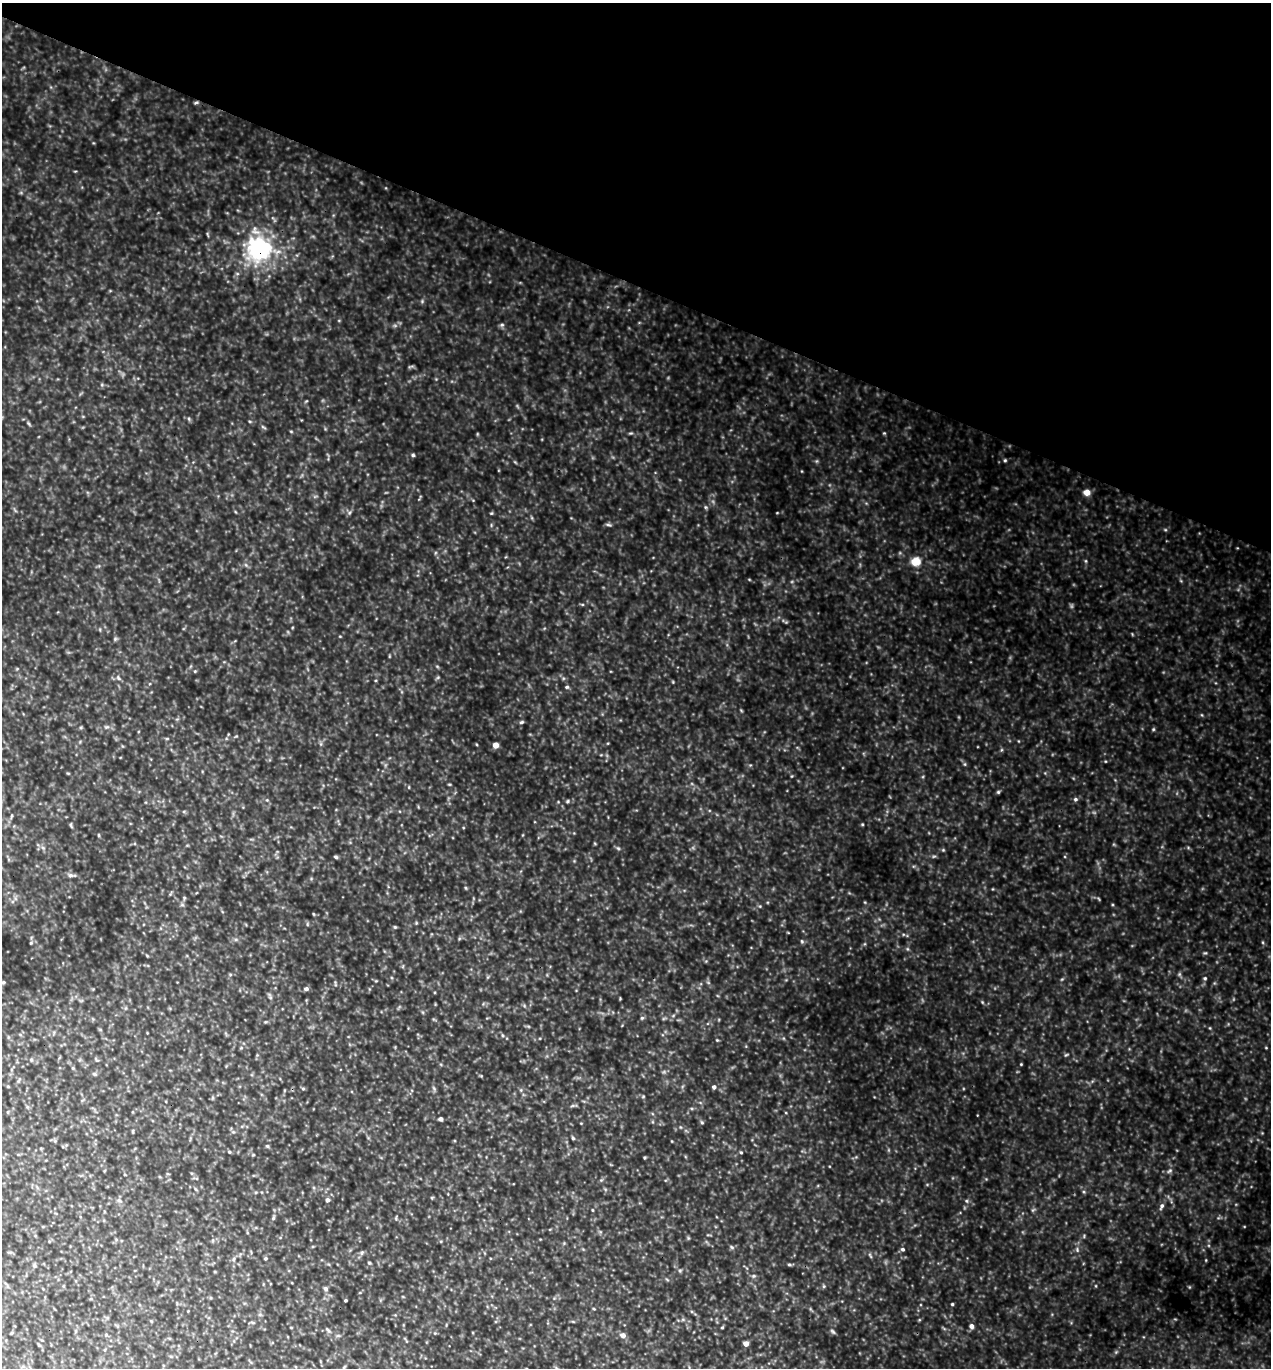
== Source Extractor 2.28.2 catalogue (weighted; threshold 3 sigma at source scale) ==
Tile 2 of 4 x 4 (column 2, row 1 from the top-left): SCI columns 1565-2833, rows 4124-5489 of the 5509 x 5495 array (HDU 1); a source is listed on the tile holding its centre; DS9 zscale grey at full resolution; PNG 1273 x 1370 px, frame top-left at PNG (2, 3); no overlay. Shown black and unused: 21% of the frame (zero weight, under 3 of 5 exposures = <1% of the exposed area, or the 3 px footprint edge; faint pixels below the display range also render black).
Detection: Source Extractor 2.28.2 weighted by HDU 2 'WHT'; one run over the whole footprint, this tile lists its part. Background 0.787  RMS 0.12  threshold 0.53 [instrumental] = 3 sigma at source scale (4.5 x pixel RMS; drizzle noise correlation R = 1.50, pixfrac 1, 0.05/0.05 arcsec/px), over >= 5 px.
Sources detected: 282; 33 too faint to see at this stretch — not listed; the other 249 listed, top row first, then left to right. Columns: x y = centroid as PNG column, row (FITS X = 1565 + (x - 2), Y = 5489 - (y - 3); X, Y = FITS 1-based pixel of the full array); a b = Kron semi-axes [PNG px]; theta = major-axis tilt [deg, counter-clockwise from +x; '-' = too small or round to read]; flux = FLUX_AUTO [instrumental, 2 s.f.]
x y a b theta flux
196 102 6 4 22 21
259 248 36 34 -71 1700
422 301 6 5 - 20
502 325 8 4 25 26
411 366 10 3 1 18
102 385 6 5 - 22
306 401 5 3 - 12
189 419 6 5 - 20
29 423 8 4 -49 22
263 427 8 4 -28 20
291 431 4 4 - 12
631 433 6 4 18 17
884 433 4 4 - 14
413 455 5 4 - 21
1005 460 5 4 - 19
1087 492 5 5 - 180
315 496 6 4 -17 20
705 507 5 5 - 21
236 512 5 3 - 11
349 512 8 5 36 29
491 513 5 4 - 14
777 513 4 3 - 9.1
608 524 8 5 -16 26
491 525 6 4 -90 17
1165 530 6 4 -1 17
1086 561 5 4 - 16
916 562 6 5 - 510
246 565 7 4 -45 24
749 579 5 3 - 10
582 604 6 3 -18 15
340 636 4 3 - 9.7
115 638 6 5 - 22
389 656 5 3 - 12
437 666 5 5 - 16
17 669 5 3 - 13
195 671 4 4 - 14
438 677 7 4 31 17
118 678 9 5 -46 34
673 682 5 3 - 12
567 687 6 4 -6 24
741 710 5 3 - 12
1202 715 5 3 - 14
521 722 6 4 18 23
81 727 5 4 - 14
106 727 8 6 1 34
1153 729 5 4 - 17
236 736 5 4 - 13
1018 741 4 3 - 9.5
80 742 6 4 57 14
608 743 5 3 - 10
320 744 8 4 -81 25
476 744 4 3 - 11
496 745 5 4 - 120
122 746 5 3 - 10
1105 761 4 3 - 10
965 764 5 5 - 19
750 765 4 4 - 14
68 773 4 4 - 12
1045 773 5 4 - 14
792 776 5 3 - 12
1115 780 4 4 - 11
449 784 5 3 - 12
409 787 5 3 - 11
998 792 5 5 - 20
1075 799 6 6 - 31
267 800 5 4 - 17
568 801 6 5 - 26
184 811 6 4 0 17
11 816 8 3 79 16
862 824 4 4 - 14
71 825 7 3 -72 18
99 835 4 4 - 14
523 835 5 3 - 11
595 843 5 3 - 13
187 845 5 3 - 11
43 847 8 6 -35 39
618 848 6 5 - 23
943 850 5 5 - 16
336 857 4 3 - 22
71 875 13 5 -7 44
311 879 5 5 - 17
465 888 4 3 - 14
992 889 4 3 - 9.4
170 894 5 5 - 17
15 898 7 6 - 34
184 898 5 5 - 17
1099 899 7 4 -46 16
760 906 5 5 - 17
314 914 4 3 - 12
416 923 5 4 - 14
307 924 6 5 - 19
395 927 5 4 - 17
788 933 4 3 - 8.7
903 934 6 4 -18 18
459 938 5 5 - 17
236 939 6 4 18 22
802 941 6 5 - 20
1263 942 7 4 -71 19
31 943 6 5 - 19
908 949 6 4 -70 18
147 955 5 3 - 13
706 961 5 4 - 15
230 975 6 4 0 16
1179 975 8 5 -62 27
488 977 6 4 60 16
1205 978 6 5 - 22
1062 979 6 4 44 17
376 981 5 4 - 12
3 982 5 4 - 23
335 983 9 4 -79 21
93 989 4 4 - 10
306 989 6 5 - 37
270 996 10 5 -62 28
620 998 3 2 - 11
81 1000 8 4 -8 17
982 1002 6 4 -46 16
524 1006 7 5 -69 21
125 1008 6 4 89 17
422 1012 6 4 -70 15
642 1018 5 5 - 22
664 1018 8 4 19 20
93 1019 6 4 -71 13
434 1019 6 4 -43 15
266 1022 6 4 2 16
528 1026 6 4 -18 16
1210 1028 4 4 - 13
100 1030 5 3 - 11
54 1033 8 3 71 18
20 1034 6 4 -20 15
502 1035 6 5 - 22
8 1037 6 4 -72 17
540 1038 5 3 - 10
717 1040 5 4 - 13
1266 1048 4 4 - 11
1066 1055 7 4 19 19
31 1059 6 4 70 20
96 1060 7 5 -49 21
1021 1064 3 3 - 11
73 1068 5 4 - 15
94 1074 7 5 -7 25
481 1076 5 4 - 12
19 1080 9 4 63 23
8 1086 4 3 - 11
714 1087 5 5 - 39
303 1088 5 4 - 19
434 1089 9 5 -74 29
284 1090 5 3 - 10
643 1096 5 4 - 16
212 1098 6 4 71 16
574 1106 12 3 5 26
27 1107 6 5 - 20
691 1108 6 4 -1 17
440 1119 4 4 - 49
652 1122 6 4 -89 15
702 1122 6 4 -42 20
581 1123 4 3 - 9.5
680 1127 5 5 - 15
133 1131 5 3 - 14
233 1132 6 5 - 23
573 1138 6 4 -63 21
55 1141 6 5 - 19
672 1141 4 2 - 8.1
267 1146 5 4 - 19
41 1148 5 3 - 11
229 1152 5 4 - 17
741 1152 4 3 - 15
253 1155 4 4 - 13
644 1158 3 3 - 14
611 1165 6 3 -19 11
1170 1171 9 6 43 39
125 1175 4 2 - 10
195 1178 11 4 -15 20
986 1179 4 4 - 12
601 1180 6 4 43 20
927 1184 6 4 19 14
314 1188 6 4 -72 19
195 1189 6 4 -60 19
256 1192 5 4 - 15
1084 1192 5 5 - 19
432 1198 5 3 - 12
119 1200 9 6 -16 40
327 1200 6 5 - 48
966 1201 7 5 -2 24
1162 1206 9 6 68 46
592 1210 4 3 - 11
273 1218 8 5 74 28
1244 1226 4 3 - 8.9
247 1232 6 3 -73 13
600 1232 6 5 - 22
709 1235 9 3 -9 14
1084 1236 6 4 52 16
688 1237 6 3 -21 15
213 1240 6 4 72 18
49 1241 4 3 - 10
441 1241 5 3 - 12
313 1246 5 3 - 11
732 1247 7 5 -40 25
583 1249 5 4 - 14
903 1249 6 5 - 30
1077 1249 8 6 -75 38
361 1252 7 5 36 29
870 1255 9 4 -63 24
265 1258 4 4 - 18
234 1259 7 6 - 34
1206 1260 5 3 - 10
369 1263 5 5 - 18
789 1264 4 4 - 18
34 1266 6 5 - 22
680 1270 6 6 - 25
753 1276 7 5 15 27
667 1279 6 4 -32 18
824 1286 5 5 - 20
1096 1286 5 3 - 11
325 1289 6 5 - 35
403 1297 5 3 - 11
210 1298 5 3 - 14
554 1298 5 5 - 15
91 1299 5 3 - 12
345 1300 3 3 - 17
952 1304 3 3 - 15
594 1309 5 3 - 12
188 1311 2 2 - 8
260 1314 6 5 - 23
107 1318 7 4 0 18
683 1319 6 5 - 23
919 1320 5 4 - 13
151 1321 5 4 - 12
573 1321 6 3 -20 13
251 1322 9 3 2 19
446 1325 6 3 73 12
971 1326 5 5 - 58
722 1327 4 3 - 13
291 1328 4 2 - 9.2
328 1330 11 4 -45 33
76 1331 6 4 89 18
833 1331 8 5 -38 25
12 1333 5 4 - 13
435 1333 5 5 - 16
106 1335 4 4 - 16
623 1335 6 5 - 84
338 1336 8 4 8 24
406 1340 11 3 -59 16
746 1344 4 4 - 110
39 1345 5 4 - 14
105 1350 5 3 - 12
1116 1352 7 4 45 20
250 1362 9 3 -50 17
344 1367 6 3 46 14
557 1368 8 3 -35 18
Overlapping masked pixels (flux is a lower limit): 2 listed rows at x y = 196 102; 259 248
Isophote crosses this tile's border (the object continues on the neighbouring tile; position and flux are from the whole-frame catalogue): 2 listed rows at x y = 3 982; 557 1368
Unlisted compact peaks at least as high as the median listed source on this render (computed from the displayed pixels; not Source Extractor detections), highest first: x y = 1001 750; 1218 1218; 816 461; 75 171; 386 188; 963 1089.